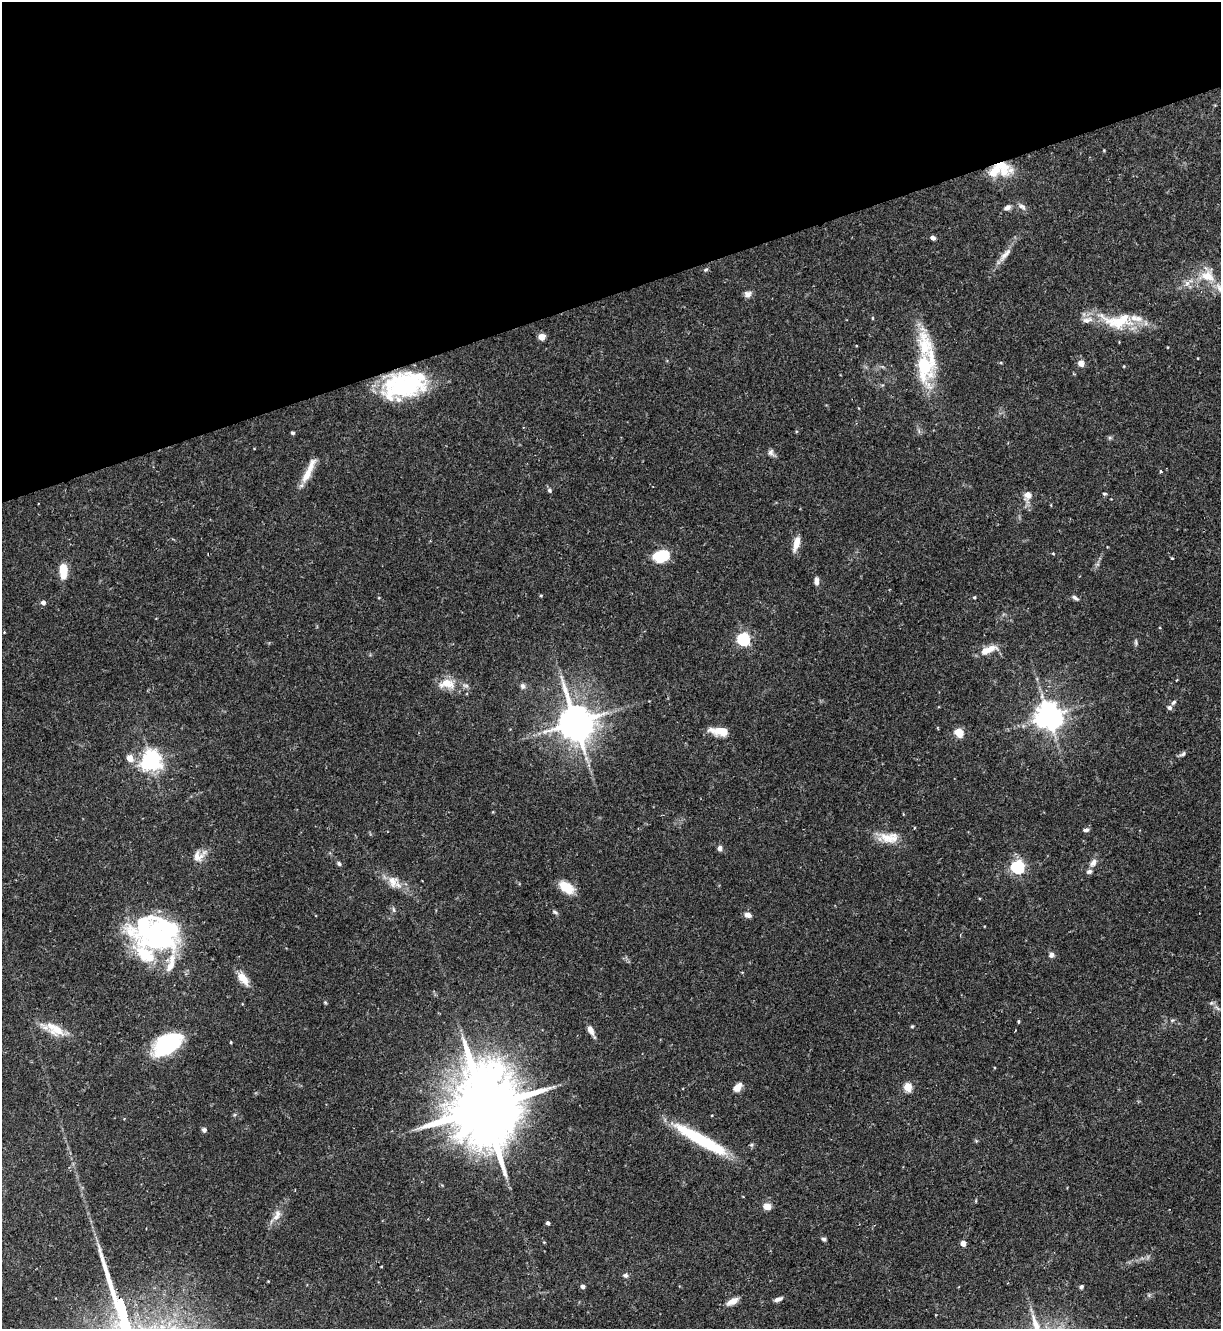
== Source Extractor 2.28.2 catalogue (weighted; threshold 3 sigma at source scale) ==
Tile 3 of 4 x 4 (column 3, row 1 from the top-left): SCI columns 2584-3802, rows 3982-5308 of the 5293 x 5308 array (HDU 1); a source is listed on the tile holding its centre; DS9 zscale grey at full resolution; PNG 1223 x 1331 px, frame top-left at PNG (2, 2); no overlay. Shown black and unused: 22% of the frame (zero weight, under 2 of 3 exposures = <1% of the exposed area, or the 3 px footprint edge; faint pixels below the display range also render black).
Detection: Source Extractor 2.28.2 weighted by HDU 2 'WHT'; one run over the whole footprint, this tile lists its part. Background 0.0844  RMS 0.0045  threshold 0.0203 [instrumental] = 3 sigma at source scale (4.5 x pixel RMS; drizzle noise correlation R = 1.50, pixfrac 1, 0.05/0.05 arcsec/px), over >= 5 px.
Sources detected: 110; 4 inside a brighter object's white glare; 1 long thin detection or spike segment (spike, bleed or trail) — not listed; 12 inside a brighter listed object's ellipse — not listed separately; the other 93 listed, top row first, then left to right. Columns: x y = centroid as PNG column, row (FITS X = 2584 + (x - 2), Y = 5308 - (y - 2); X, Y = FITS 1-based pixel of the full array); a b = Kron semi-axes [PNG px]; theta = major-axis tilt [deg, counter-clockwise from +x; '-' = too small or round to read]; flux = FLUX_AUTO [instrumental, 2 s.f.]
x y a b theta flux
1104 150 4 3 - 0.37
1003 172 17 14 -26 7.3
1007 207 10 6 24 1.7
1022 207 12 7 -38 1.9
933 238 4 4 - 2.3
1005 255 25 7 50 4.2
706 270 6 4 20 0.67
1207 276 23 16 -11 11
1187 284 8 6 68 2
747 294 8 8 - 2.2
1118 321 48 21 -2 22
542 337 5 4 - 7
1001 363 5 3 - 0.43
1081 363 8 7 - 2.5
926 366 45 23 85 31
1124 366 4 3 - 0.32
403 387 45 27 5 48
293 433 5 4 - 0.71
771 453 10 8 -53 1.6
308 471 35 7 65 7.3
1161 472 4 3 - 0.73
549 490 6 5 - 0.84
1104 494 5 4 - 0.62
1028 496 14 10 74 3.6
796 543 18 6 75 4.7
1053 553 4 4 - 0.37
661 556 13 9 21 26
1172 558 3 2 - 0.49
63 571 18 9 -90 7.7
816 581 9 6 89 1.9
541 595 5 3 - 0.44
974 597 4 3 - 0.52
1075 598 10 5 -36 1.1
43 602 5 4 - 2
4 632 3 3 - 0.31
743 639 6 5 - 79
1136 642 9 4 -90 0.82
989 649 23 10 22 5.4
561 676 6 4 -20 0.77
1177 680 3 2 - 0.41
447 684 22 13 -6 8.3
522 686 8 6 -87 1.3
1173 702 7 4 45 0.87
1169 707 6 6 - 1.4
1048 716 8 8 - 590
575 722 10 10 - 1100
959 732 5 5 - 18
1183 754 9 5 32 1.1
130 758 5 5 - 6.5
151 761 7 7 - 280
1086 830 7 5 8 1.2
888 838 29 14 -2 8.4
720 848 7 5 87 1.8
198 856 15 14 - 4.5
339 863 6 5 - 0.93
1093 863 11 7 56 2.6
1018 867 6 5 - 88
393 881 17 14 -75 5.3
566 887 16 9 -38 11
393 910 8 4 -81 0.8
555 912 9 4 -25 0.91
748 915 8 6 -20 2.2
159 936 55 30 -19 64
1051 955 7 6 - 1.5
243 979 19 9 -54 5.6
325 1002 5 3 - 0.44
1211 1003 6 5 - 0.79
1172 1020 6 4 1 0.65
1018 1022 5 3 - 0.53
912 1026 4 4 - 0.53
55 1029 32 14 -26 9.4
591 1030 11 5 -63 3.8
231 1042 3 3 - 0.43
167 1043 31 18 32 38
737 1087 8 5 47 5.4
908 1087 5 5 - 15
485 1108 27 17 -78 6300
204 1130 6 6 - 1.1
701 1140 64 11 -29 32
751 1145 6 5 - 0.74
767 1206 9 8 - 3.3
277 1215 17 9 63 3.9
548 1223 4 3 - 1.2
824 1239 5 4 - 0.97
544 1242 4 3 - 0.39
963 1243 4 4 - 5.1
625 1275 7 6 - 1.2
583 1286 4 4 - 2
1081 1287 5 4 - 0.87
778 1299 11 5 20 1.7
733 1301 14 6 27 3.9
121 1304 10 3 -73 750
126 1323 20 3 -74 1800
Overlapping masked pixels (flux is a lower limit): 3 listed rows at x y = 403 387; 485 1108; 121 1304
Isophote crosses this tile's border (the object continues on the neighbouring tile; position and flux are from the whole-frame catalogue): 1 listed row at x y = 126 1323